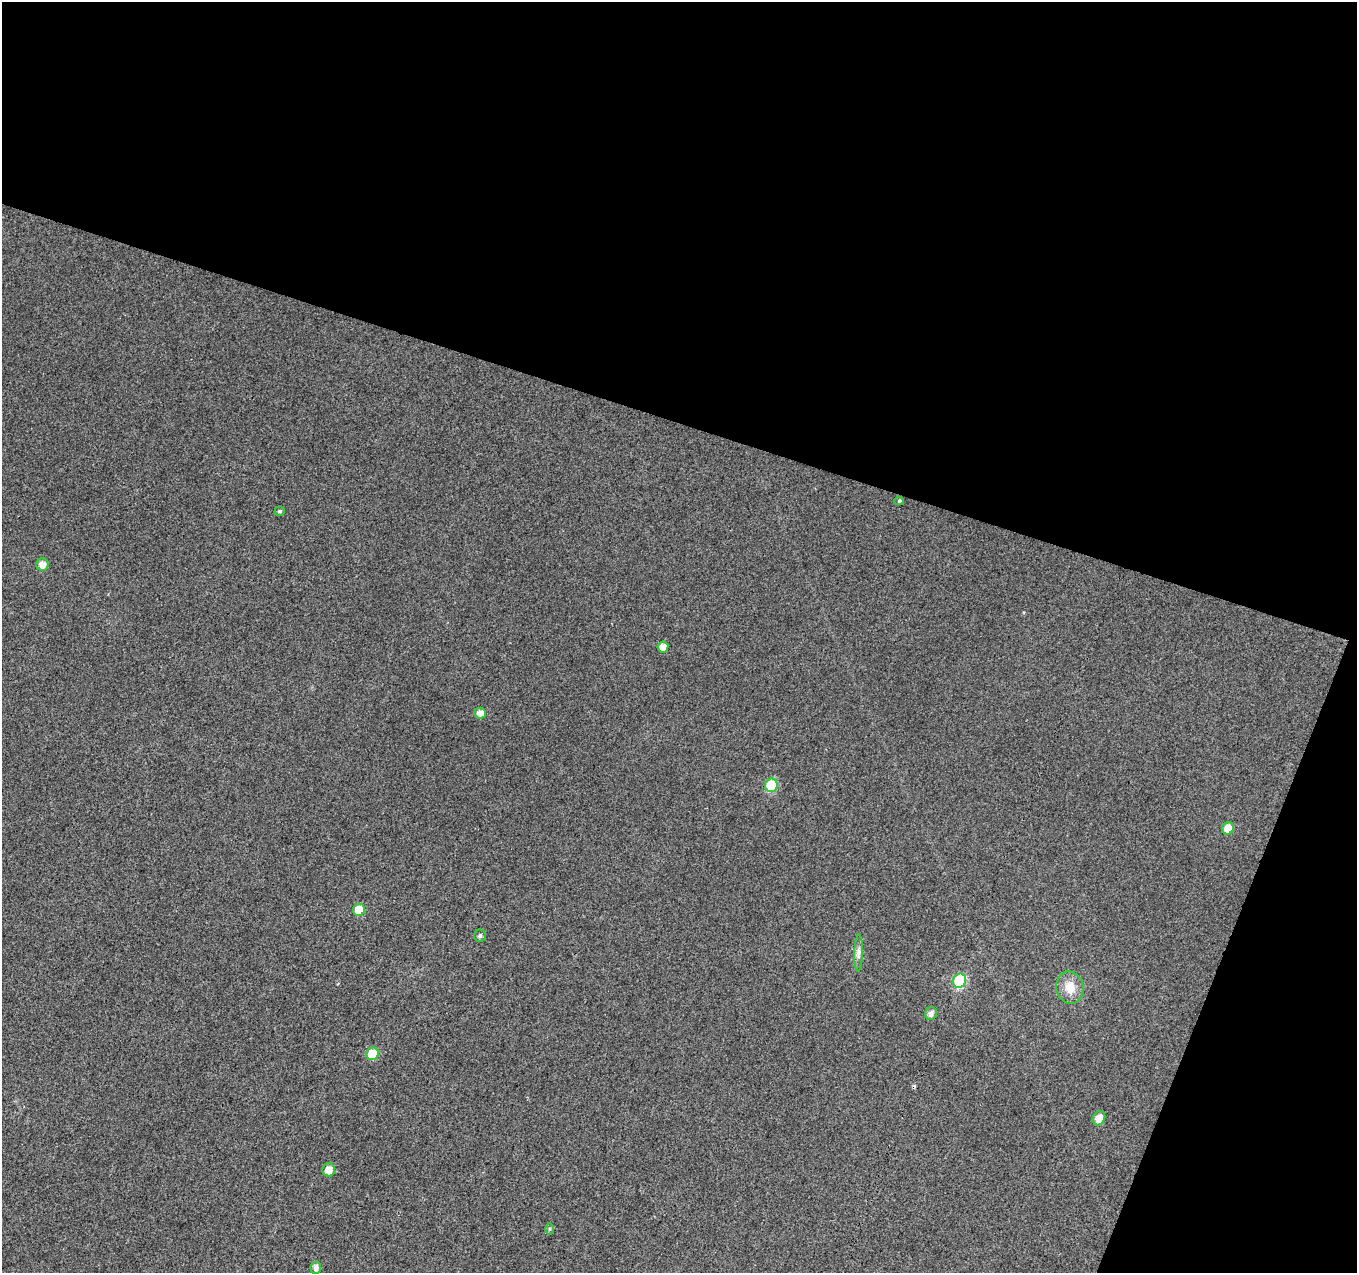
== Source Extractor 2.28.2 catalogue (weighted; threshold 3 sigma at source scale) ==
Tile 2 of 2 x 2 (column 2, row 1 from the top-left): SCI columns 1358-2712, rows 1399-2669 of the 2712 x 2779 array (HDU 1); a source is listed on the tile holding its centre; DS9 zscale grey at full resolution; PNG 1359 x 1275 px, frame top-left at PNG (2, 2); each listed source drawn as its Kron ellipse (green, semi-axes under 4 px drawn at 4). Shown black and unused: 38% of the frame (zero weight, under 3 of 4 exposures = <1% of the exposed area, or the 3 px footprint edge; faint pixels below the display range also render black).
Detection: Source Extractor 2.28.2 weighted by HDU 2 'WHT'; one run over the whole footprint, this tile lists its part. Background 0.0147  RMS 0.011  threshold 0.0502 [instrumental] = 3 sigma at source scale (4.5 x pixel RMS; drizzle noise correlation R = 1.50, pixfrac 1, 0.0396/0.0396 arcsec/px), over >= 5 px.
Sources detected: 19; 1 cosmic-ray / hot-pixel residue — neither listed nor drawn; the other 18 listed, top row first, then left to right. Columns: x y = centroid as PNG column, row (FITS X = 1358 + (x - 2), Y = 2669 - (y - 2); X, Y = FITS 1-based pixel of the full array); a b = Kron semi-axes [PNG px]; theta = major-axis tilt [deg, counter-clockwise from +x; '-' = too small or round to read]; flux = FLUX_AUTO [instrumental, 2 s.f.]
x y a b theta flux
899 501 5 4 - 1.5
280 511 5 4 - 2
42 565 6 6 - 8.8
663 647 5 5 - 7.7
480 713 6 5 - 6.9
771 785 7 6 - 51
1228 828 6 6 - 11
359 910 6 6 - 24
480 936 6 6 - 2.6
858 953 18 4 88 5.2
960 981 7 6 - 75
1070 987 16 13 -78 17
931 1014 7 5 67 5.2
372 1054 6 6 - 31
1099 1118 7 6 - 10
329 1170 6 6 - 9.5
549 1229 6 4 89 1.7
316 1268 6 5 - 5.3